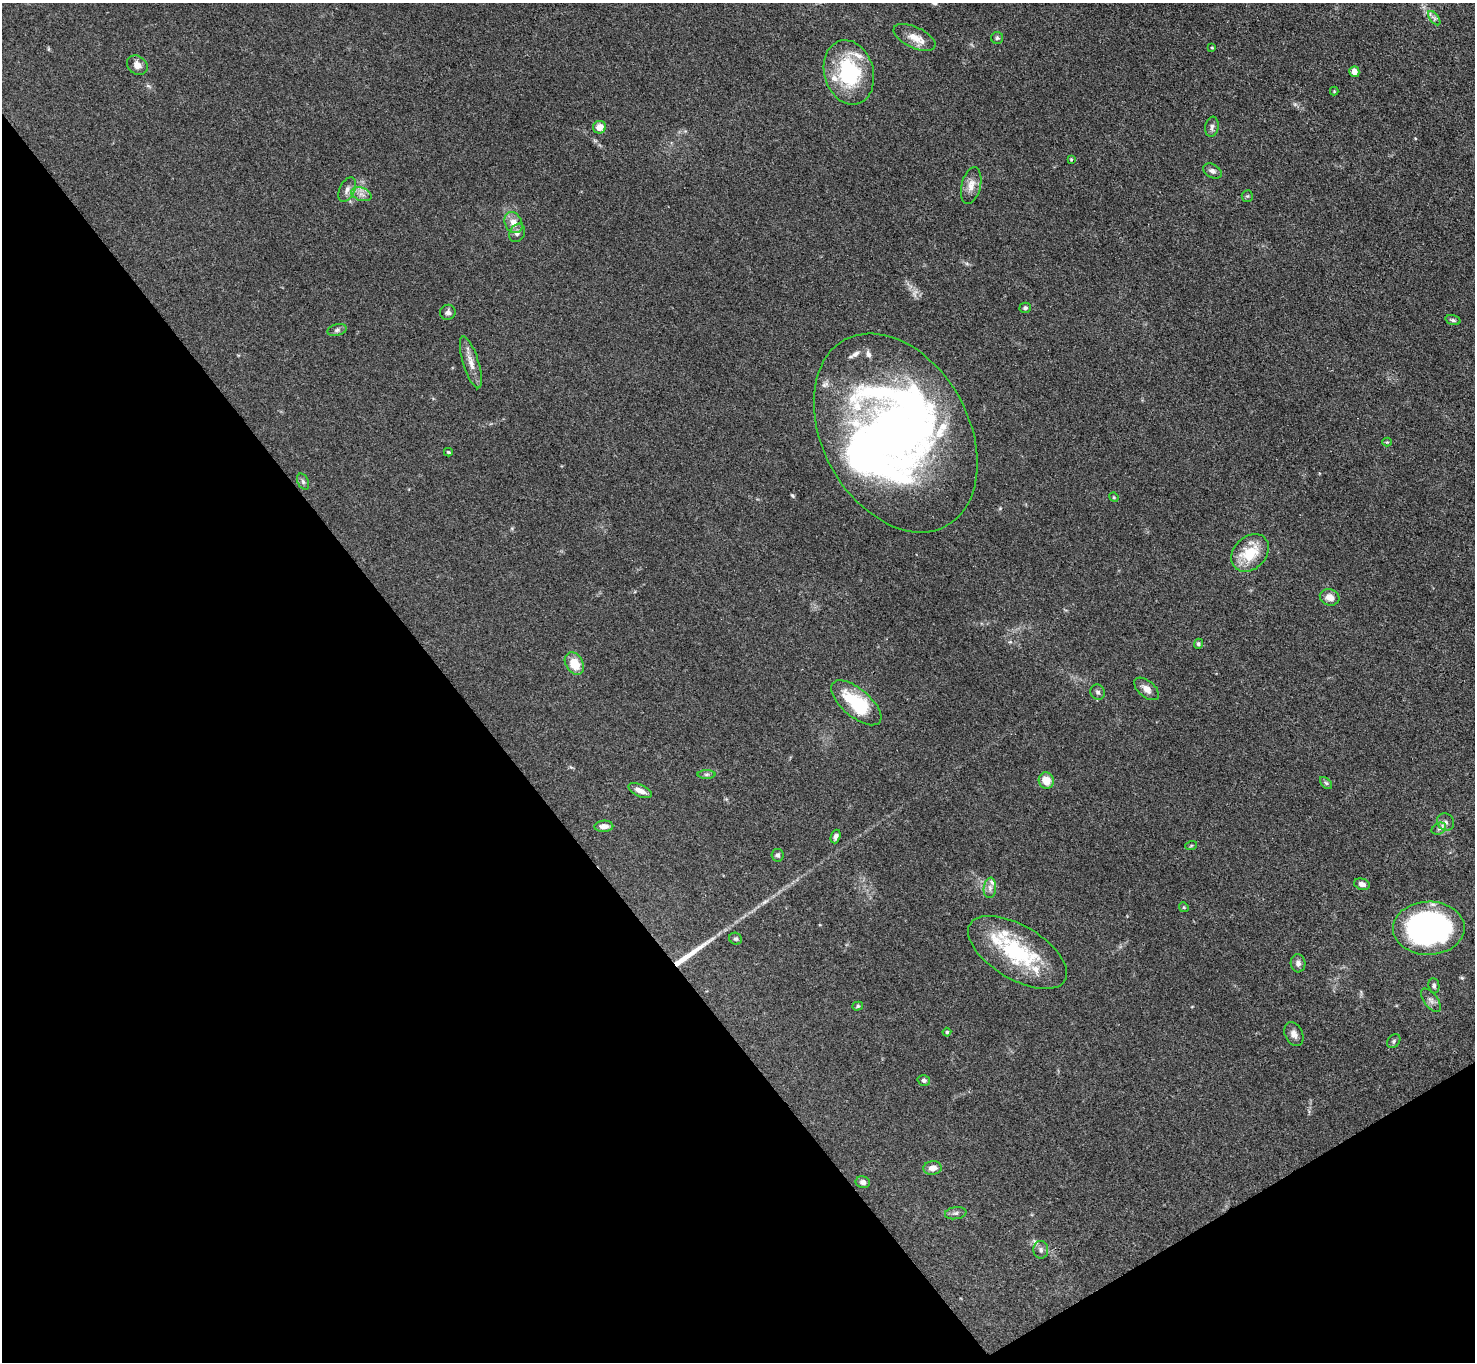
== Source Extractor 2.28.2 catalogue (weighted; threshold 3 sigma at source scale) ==
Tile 14 of 4 x 4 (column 2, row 4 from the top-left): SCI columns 1476-2948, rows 298-1657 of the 5898 x 5892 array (HDU 1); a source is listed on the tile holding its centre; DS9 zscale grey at full resolution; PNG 1477 x 1364 px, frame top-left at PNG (2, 3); each listed source drawn as its Kron ellipse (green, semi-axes under 4 px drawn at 4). Shown black and unused: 35% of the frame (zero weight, under 3 of 4 exposures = <1% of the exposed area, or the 3 px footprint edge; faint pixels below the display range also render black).
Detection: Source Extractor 2.28.2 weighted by HDU 2 'WHT'; one run over the whole footprint, this tile lists its part. Background 0.0607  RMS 0.0053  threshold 0.0238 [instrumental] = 3 sigma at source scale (4.5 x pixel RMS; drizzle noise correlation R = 1.50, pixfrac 1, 0.05/0.05 arcsec/px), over >= 5 px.
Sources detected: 76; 1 inside a brighter object's white glare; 1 long thin detection or spike segment (spike, bleed or trail) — neither listed nor drawn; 11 inside a brighter listed object's ellipse — not listed separately; the other 63 listed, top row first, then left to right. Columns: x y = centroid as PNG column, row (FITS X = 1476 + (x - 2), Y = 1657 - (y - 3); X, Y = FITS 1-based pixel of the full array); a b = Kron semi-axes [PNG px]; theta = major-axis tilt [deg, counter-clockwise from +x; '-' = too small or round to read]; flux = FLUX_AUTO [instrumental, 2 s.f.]
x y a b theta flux
1434 18 8 4 -53 1.4
914 37 22 10 -25 6.8
997 38 6 6 - 0.95
1212 48 4 2 - 0.37
137 65 11 9 -37 3.4
849 72 33 24 -74 42
1354 72 5 5 - 3.8
1334 91 4 4 - 0.49
599 127 6 6 - 4.8
1212 127 10 6 81 1.8
1071 159 4 3 - 0.53
1212 171 10 6 -29 2
971 186 19 9 76 5
347 190 13 7 66 2.8
361 194 10 6 -18 2.8
1247 196 6 5 - 0.81
513 223 11 8 -63 5.1
517 233 9 7 61 2.2
1025 308 6 5 - 1
448 312 8 7 - 1.7
1453 320 8 4 -15 1
337 330 10 6 15 1.6
471 362 27 8 -73 5.3
896 433 106 73 -61 330
1387 442 4 4 - 0.53
448 452 4 3 - 0.64
303 482 8 5 -63 1.4
1114 497 5 4 - 0.6
1250 553 21 16 46 18
1330 597 10 8 -16 4.2
1198 644 5 4 - 0.92
574 663 12 8 -59 11
1146 689 14 8 -41 3.9
1097 692 8 7 - 1.4
856 703 30 14 -40 30
707 774 9 4 0 1
1046 780 8 7 - 7.4
1326 783 7 4 -44 0.94
640 791 12 6 -26 3.8
1446 822 9 8 - 2.3
604 826 9 5 2 3.3
1439 829 8 5 28 1.5
836 836 7 5 70 1.7
1191 846 6 3 19 0.58
778 855 6 6 - 1.3
1362 884 8 5 -15 2.4
990 888 10 6 84 2.1
1184 907 5 4 - 0.68
1429 928 36 26 1 150
736 939 6 6 - 1
1018 952 55 26 -31 45
1298 963 9 7 -86 1.9
1434 986 7 5 -83 1.2
1431 1000 14 7 -53 2.4
858 1006 5 4 - 0.76
947 1032 4 4 - 0.68
1294 1034 12 8 -64 2.8
1394 1041 8 6 49 1.1
924 1080 6 5 - 1.2
933 1168 9 7 5 3.7
863 1182 7 6 - 2
956 1213 11 6 8 1.6
1041 1250 9 7 -83 1.9